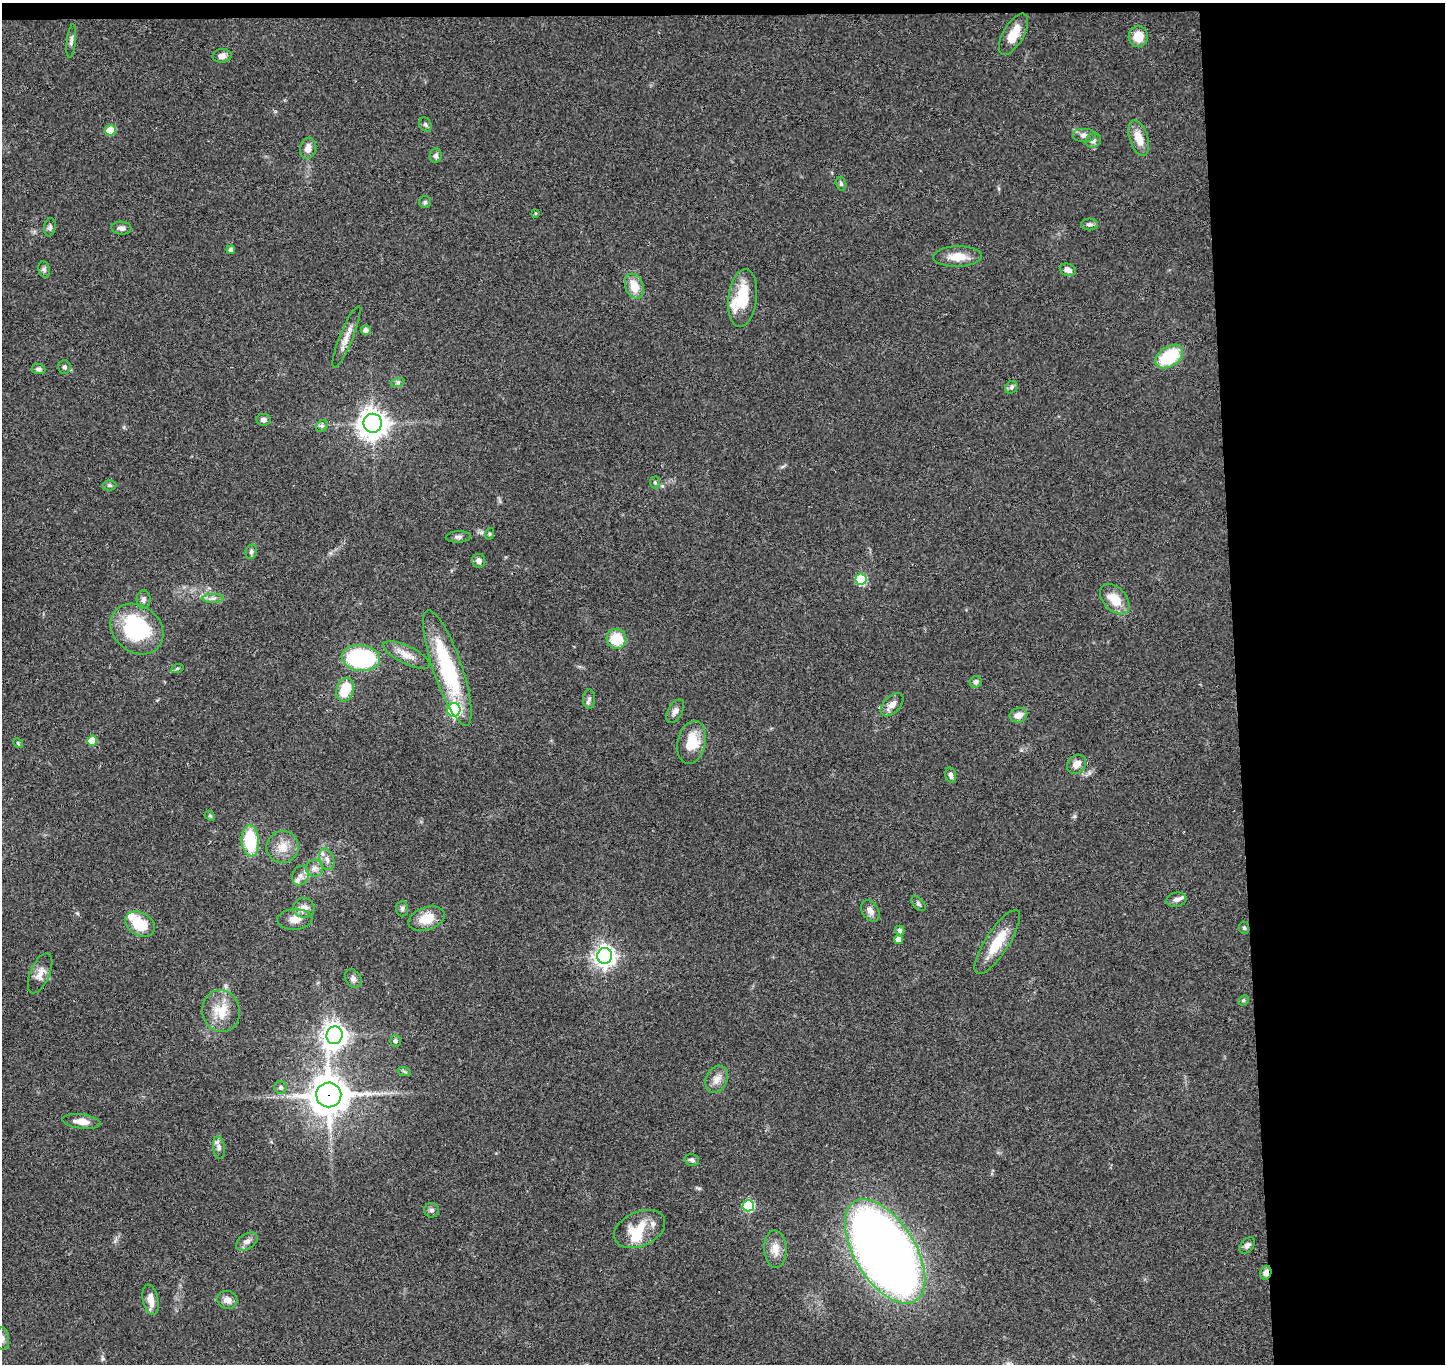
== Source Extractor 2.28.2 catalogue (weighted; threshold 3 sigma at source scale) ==
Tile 3 of 3 x 3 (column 3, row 1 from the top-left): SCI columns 2944-4386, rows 2877-4238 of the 4442 x 4370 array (HDU 1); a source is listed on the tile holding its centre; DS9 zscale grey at full resolution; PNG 1447 x 1366 px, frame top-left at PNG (2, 3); each listed source drawn as its Kron ellipse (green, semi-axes under 4 px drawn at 4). Shown black and unused: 15% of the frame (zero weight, under 3 of 4 exposures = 6% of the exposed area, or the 3 px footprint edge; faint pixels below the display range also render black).
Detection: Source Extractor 2.28.2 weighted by HDU 2 'WHT'; one run over the whole footprint, this tile lists its part. Background 0.0832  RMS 0.0057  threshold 0.0256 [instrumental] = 3 sigma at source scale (4.5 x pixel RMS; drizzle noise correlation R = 1.50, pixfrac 1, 0.05/0.05 arcsec/px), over >= 5 px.
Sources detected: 111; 1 inside a brighter object's white glare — neither listed nor drawn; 6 inside a brighter listed object's ellipse — not listed separately; the other 104 listed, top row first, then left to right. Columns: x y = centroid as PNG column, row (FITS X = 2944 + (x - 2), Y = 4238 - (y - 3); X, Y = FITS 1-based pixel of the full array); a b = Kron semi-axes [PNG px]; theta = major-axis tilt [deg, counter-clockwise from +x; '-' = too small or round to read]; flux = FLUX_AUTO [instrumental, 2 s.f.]
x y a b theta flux
1013 34 23 10 60 11
1138 36 10 9 - 10
71 41 17 4 83 1.9
222 56 9 6 3 3.2
425 124 7 6 - 1.2
110 130 5 5 - 17
1084 135 12 7 0 2.8
1139 138 18 9 -71 8.7
1093 140 8 7 - 1.9
308 148 11 8 76 4.2
436 156 7 6 - 1.6
841 184 7 5 -74 1.1
425 202 6 6 - 1.1
535 213 4 2 - 0.47
1089 224 8 6 0 1.9
50 227 9 5 80 1.4
121 228 10 6 -1 2.2
231 250 4 4 - 1.8
957 257 24 10 2 9.1
44 269 8 6 -74 1.4
1068 270 8 6 -19 3.4
634 286 13 9 -70 9.4
743 298 29 14 83 21
366 330 5 4 - 2.7
346 337 33 6 68 5.9
1169 356 15 10 34 28
64 367 7 6 - 1.6
38 369 7 5 -6 1.4
398 382 7 4 19 1
1011 387 7 5 47 1.4
263 420 7 6 - 2.1
373 423 9 9 - 670
322 426 6 5 - 1.3
655 482 6 5 - 0.93
109 485 7 5 0 1.2
489 534 6 4 72 0.71
458 537 12 5 3 1.9
251 552 7 5 75 1.3
479 561 7 6 - 2.7
861 579 5 5 - 33
213 598 10 4 0 1.9
144 599 9 7 87 2.1
1115 599 18 11 -47 11
137 629 28 23 -39 54
617 639 10 9 - 15
406 655 25 9 -26 6.5
361 658 19 13 -7 64
447 668 61 14 -71 54
177 669 6 4 20 0.93
976 682 6 5 - 1.6
345 690 12 8 73 16
589 699 10 6 89 1.7
892 705 14 8 47 4.4
454 710 7 6 - 83
675 711 13 7 60 2.8
1019 715 9 7 17 4.4
92 740 5 5 - 11
691 742 22 14 76 16
18 743 5 4 - 0.74
1076 764 10 8 45 4.6
951 775 8 5 -78 2.1
210 816 6 4 -42 0.8
250 841 15 8 -86 30
283 847 16 16 - 8.5
327 859 11 7 -71 2.8
314 868 8 8 - 2.6
300 876 10 8 68 3.2
1176 900 10 7 10 2.2
918 904 9 5 -46 1.2
304 908 10 10 - 4.2
402 908 8 6 87 1.4
870 911 12 8 -58 3.1
295 919 17 10 3 5.2
426 919 19 11 18 12
140 924 16 11 -30 16
1244 928 6 5 - 1
900 931 5 4 - 1.6
898 939 4 4 - 4
997 942 37 12 57 16
605 956 8 7 - 350
40 973 21 9 67 5
353 979 10 7 -54 2.1
1243 1000 6 4 44 0.9
221 1011 21 19 -78 13
334 1035 9 8 - 520
395 1041 6 5 - 1.4
404 1071 7 4 -19 0.92
717 1079 14 10 64 4.8
281 1087 6 6 - 1.2
329 1095 12 12 - 1400
81 1121 19 7 -7 6.2
219 1148 11 6 -81 2.2
692 1160 7 5 -15 1.8
748 1206 5 5 - 44
432 1210 7 7 - 1.6
640 1229 27 17 24 16
247 1241 12 7 33 3.1
1247 1245 9 6 49 1.9
775 1249 19 11 -86 6.5
885 1251 58 30 -58 820
1266 1273 7 5 73 3.6
150 1300 15 7 -78 5.8
227 1300 10 9 - 3.9
2 1339 11 7 -87 2.5
Overlapping masked pixels (flux is a lower limit): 2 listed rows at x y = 329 1095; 1266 1273
Isophote crosses this tile's border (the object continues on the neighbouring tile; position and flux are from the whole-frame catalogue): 1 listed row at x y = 2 1339